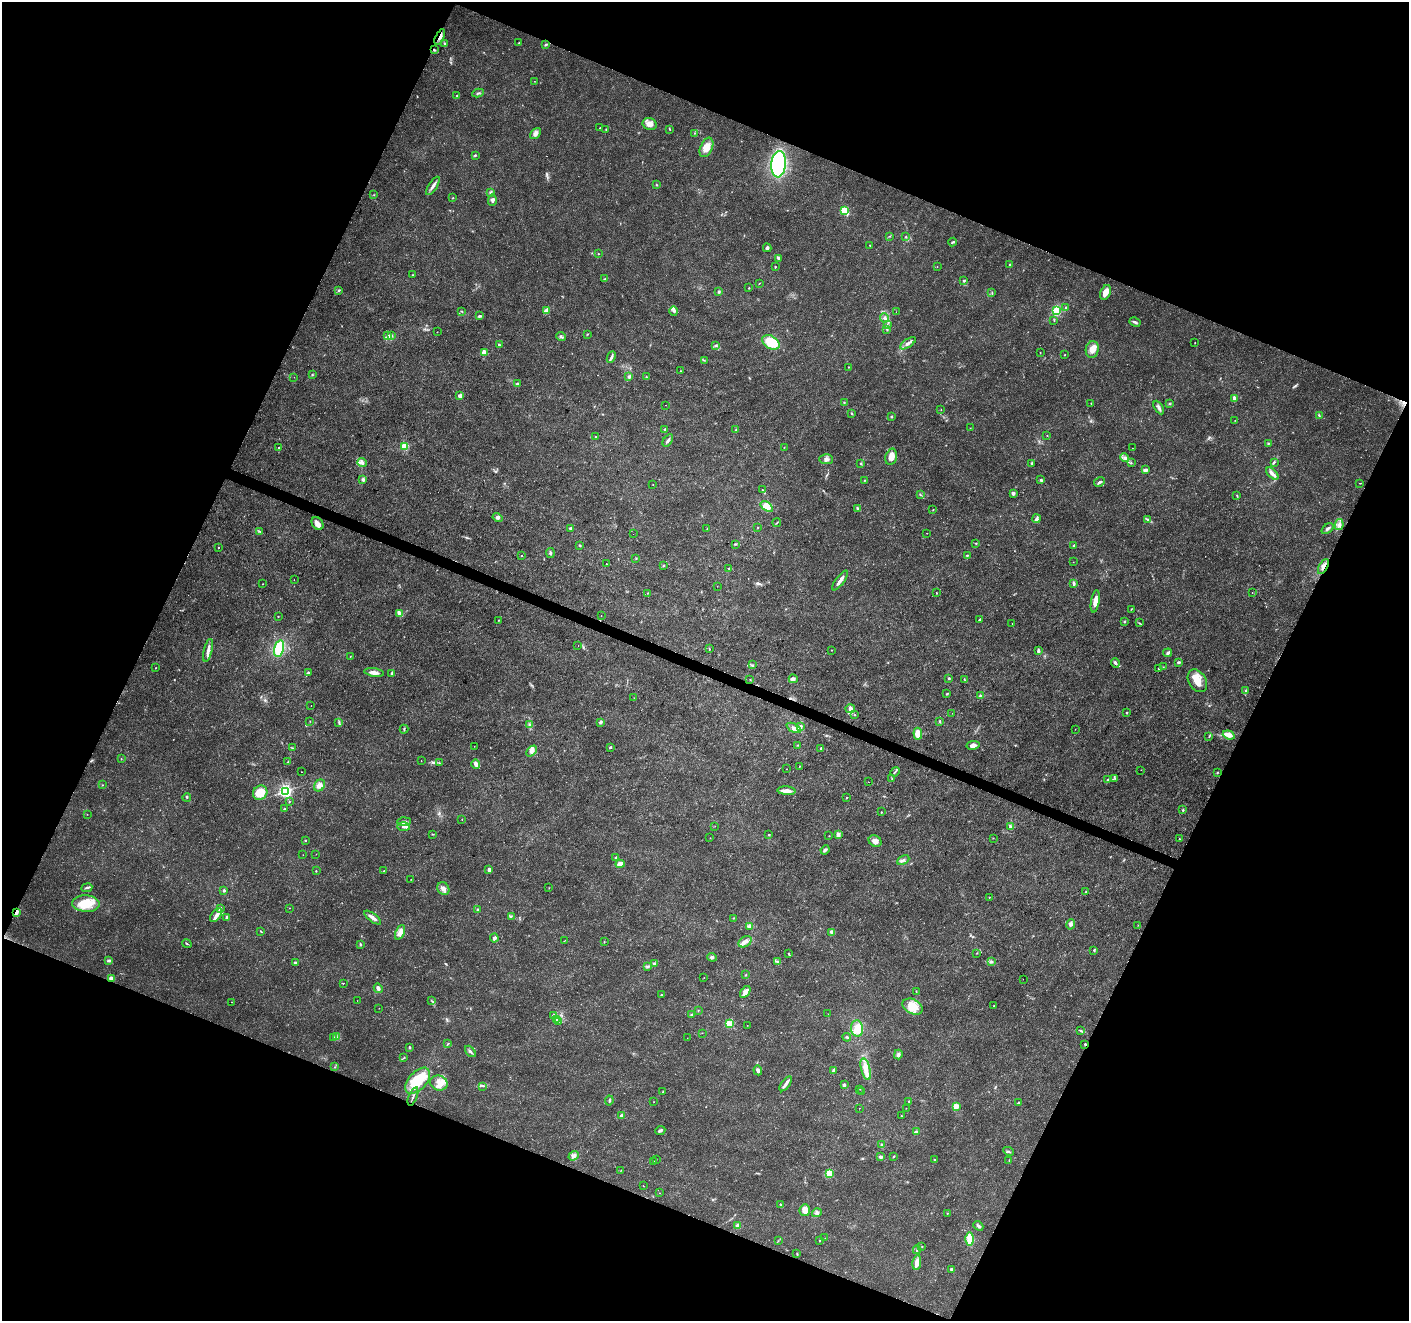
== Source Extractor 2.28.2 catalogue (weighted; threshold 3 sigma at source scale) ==
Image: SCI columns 10-5635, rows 274-5548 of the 5637 x 5756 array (HDU 1 of 3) = the unmasked area's bounding box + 8 px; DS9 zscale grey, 4 x 4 block average (1 PNG px = mean of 4 x 4 image px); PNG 1411 x 1323 px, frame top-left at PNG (2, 2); each listed source drawn as its Kron ellipse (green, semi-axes under 4 px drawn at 4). Shown black and unused: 44% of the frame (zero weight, under 3 of 4 exposures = <1% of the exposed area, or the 3 px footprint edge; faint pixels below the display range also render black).
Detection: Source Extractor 2.28.2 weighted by HDU 2 'WHT'. Background 0.0285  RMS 0.0024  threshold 0.0107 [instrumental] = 3 sigma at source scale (4.5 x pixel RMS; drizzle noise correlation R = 1.50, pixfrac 1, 0.0396/0.0396 arcsec/px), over >= 5 px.
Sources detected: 431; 2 too faint to see at this stretch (4 x 4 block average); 4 cosmic-ray / hot-pixel residue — neither listed nor drawn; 2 coinciding with a brighter row at this scale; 27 inside a brighter listed object's ellipse — not listed separately; the other 396 listed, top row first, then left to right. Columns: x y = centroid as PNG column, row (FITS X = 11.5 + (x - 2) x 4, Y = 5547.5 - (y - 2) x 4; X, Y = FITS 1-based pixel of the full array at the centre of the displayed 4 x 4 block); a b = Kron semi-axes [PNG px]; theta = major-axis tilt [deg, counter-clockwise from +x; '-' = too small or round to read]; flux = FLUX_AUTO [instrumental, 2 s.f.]
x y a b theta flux
440 37 8 3 64 6.5
519 43 2 2 - 0.87
445 44 4 2 - 1.9
546 45 3 2 - 1.9
434 50 4 2 - 1.8
534 81 2 2 - 0.45
478 93 6 2 11 2.1
457 95 3 2 - 1.1
650 124 7 6 - 9.2
600 128 2 2 - 0.55
606 129 3 2 - 0.68
670 129 3 2 - 0.81
535 133 6 4 48 5.9
694 133 2 2 - 0.79
706 147 10 6 66 16
475 155 3 2 - 1.6
779 164 13 7 85 210
656 185 3 2 - 0.95
433 186 10 3 57 6.6
490 192 3 3 - 2.5
374 195 2 2 - 0.52
453 198 2 2 - 0.75
492 200 6 3 84 4.3
844 210 2 2 - 90
889 236 2 2 - 0.76
905 237 2 2 - 0.86
952 242 4 2 - 1.6
870 245 2 2 - 0.65
767 248 4 3 - 2.9
598 254 2 2 - 0.91
778 258 3 3 - 2.8
1010 264 3 2 - 1.1
775 267 2 2 - 1.2
937 267 2 2 - 0.38
413 275 2 2 - 0.49
605 279 3 2 - 1.8
964 281 2 2 - 6.4
759 283 3 2 - 0.66
749 288 2 2 - 0.77
338 290 3 2 - 1.9
719 292 3 2 - 1.9
1106 292 8 5 65 14
992 293 3 2 - 1
1065 307 3 2 - 0.86
1057 310 3 3 - 32
461 311 3 2 - 1
546 311 2 2 - 16
674 311 4 3 - 3.1
896 312 2 2 - 0.27
480 316 4 2 - 2.5
885 318 5 4 - 3.9
1054 320 2 2 - 0.58
1135 322 6 3 -28 3.4
887 325 2 2 - 0.65
887 329 2 2 - 0.64
437 332 2 2 - 0.58
587 334 3 2 - 0.94
388 335 3 3 - 2.4
392 336 4 3 - 2.5
561 336 5 2 - 2
771 342 9 6 -31 35
908 343 9 3 34 5.8
1195 343 2 2 - 0.58
499 345 3 2 - 1.8
716 345 3 3 - 2.1
1092 349 8 6 78 11
484 352 2 2 - 32
1040 352 2 2 - 0.71
1065 355 2 2 - 0.63
611 357 6 2 65 4.7
704 360 2 2 - 0.52
848 367 2 2 - 0.86
680 371 2 2 - 0.82
312 375 3 2 - 1.2
629 376 4 2 - 2.1
294 377 2 2 - 0.33
646 377 2 2 - 1.1
517 384 3 2 - 3.8
460 396 3 3 - 7.2
1235 398 2 2 - 22
844 403 2 2 - 1.2
1091 403 2 2 - 0.81
1170 404 2 2 - 0.79
665 405 2 2 - 0.33
1159 408 7 3 -60 4.3
941 410 2 2 - 0.42
852 413 3 2 - 1.3
1319 416 3 2 - 1.2
892 417 2 2 - 1.8
1235 420 2 2 - 0.47
970 428 2 2 - 0.41
665 429 2 2 - 7.2
736 429 3 2 - 0.62
1047 435 2 2 - 0.64
595 437 2 2 - 1.5
668 440 7 2 55 3.9
1268 444 2 2 - 0.83
405 446 2 2 - 100
784 447 2 2 - 0.59
278 448 2 2 - 1.4
1132 448 2 2 - 0.26
891 457 8 5 76 9.7
1125 457 4 2 - 3.4
826 459 7 5 -5 6
1274 462 3 2 - 1.4
362 463 5 3 - 3.7
860 463 2 2 - 2.1
1032 463 3 3 - 1.5
1131 463 2 2 - 1
1145 470 3 2 - 6.8
1272 474 7 3 -43 6.2
363 479 2 2 - 12
865 480 2 2 - 0.93
1041 480 2 2 - 2.3
1099 482 5 2 - 3.3
1360 483 2 2 - 0.65
653 484 2 2 - 0.6
762 490 2 2 - 0.71
1013 493 3 3 - 4
921 495 3 2 - 0.82
1237 496 3 2 - 0.84
767 507 7 4 -36 16
857 509 4 2 - 1.8
933 510 2 2 - 0.74
497 518 5 4 - 3.4
1037 519 4 3 - 5.3
1147 519 4 2 - 1.8
777 522 4 2 - 0.98
317 524 7 5 -51 8.4
1339 525 5 3 - 4.2
758 527 2 2 - 0.72
570 529 3 2 - 2.9
707 529 2 2 - 0.54
1328 529 7 3 38 3.6
260 531 3 2 - 0.76
927 533 2 2 - 0.43
633 534 2 2 - 0.19
976 543 3 2 - 1
735 544 2 2 - 0.98
580 545 2 2 - 1.3
1074 545 3 2 - 1.6
218 548 2 2 - 0.72
550 553 5 2 - 2.6
967 555 2 2 - 1.5
521 556 2 2 - 1.1
636 559 2 2 - 0.57
1073 562 2 2 - 0.25
606 564 2 2 - 0.9
663 565 2 2 - 1.1
1323 566 8 2 62 5.4
729 568 3 2 - 1.1
294 580 2 2 - 0.28
840 580 12 2 53 8.9
1074 583 4 2 - 3.2
263 584 2 2 - 0.73
717 586 2 2 - 0.36
1252 592 2 2 - 0.41
648 593 2 2 - 0.77
937 593 2 2 - 0.8
1095 601 11 4 81 12
1131 609 3 2 - 0.81
400 613 4 2 - 13
278 616 2 2 - 0.74
601 616 2 2 - 0.63
499 620 2 2 - 0.98
979 620 4 2 - 1.9
1124 621 2 2 - 4.7
1012 623 2 2 - 0.39
1139 623 3 2 - 1.2
578 646 2 2 - 1.5
279 648 8 4 76 48
709 649 3 2 - 0.85
208 650 12 3 77 6.6
832 650 2 2 - 0.63
1038 651 4 3 - 3.4
1168 653 4 3 - 2.8
350 657 2 2 - 0.68
1179 662 4 2 - 2.1
1115 663 4 3 - 3.9
752 665 2 2 - 1.4
1163 667 2 2 - 0.42
156 668 2 2 - 0.49
1159 668 3 2 - 1.6
308 673 2 2 - 7.9
374 673 9 3 -8 8.8
392 673 4 2 - 2.7
949 678 2 2 - 5.1
793 679 4 4 - 4.6
964 679 2 2 - 0.71
750 680 2 2 - 0.46
1197 681 12 8 -58 19
1245 691 2 2 - 0.74
946 694 3 2 - 1.1
980 696 4 2 - 1.7
634 698 2 2 - 0.33
311 706 2 2 - 0.33
850 709 4 4 - 4.3
952 713 2 2 - 0.27
1127 713 2 2 - 2.8
855 715 2 2 - 0.62
310 721 2 2 - 0.48
940 721 2 2 - 1.2
600 722 2 2 - 9.5
339 723 4 2 - 1.6
530 725 3 2 - 0.76
801 726 4 3 - 3.3
794 728 8 4 -27 6.7
404 729 4 2 - 1.6
1075 729 2 2 - 0.34
918 734 6 4 -85 17
1229 735 6 4 -20 10
1209 737 2 2 - 0.5
798 745 2 2 - 0.86
973 745 6 4 11 5.3
474 746 2 2 - 0.33
610 747 3 2 - 1.4
292 748 2 2 - 0.74
821 748 2 2 - 4.7
532 751 6 3 48 5
121 759 2 2 - 0.42
421 761 2 2 - 1.3
287 762 2 2 - 0.67
439 763 2 2 - 0.53
476 764 5 3 - 5.7
799 766 2 2 - 0.55
786 769 2 2 - 0.33
1141 770 2 2 - 0.24
301 772 2 2 - 1.1
895 772 5 2 - 1.5
1217 772 2 2 - 0.85
1115 778 2 2 - 0.57
892 779 2 2 - 0.76
1108 780 3 2 - 1.4
869 782 2 2 - 0.51
102 785 2 2 - 0.84
320 785 6 5 - 8.1
285 791 2 2 - 390
786 791 9 3 -5 11
260 793 7 6 - 27
187 797 4 2 - 1
847 798 2 2 - 3.2
289 802 2 2 - 0.53
284 809 2 2 - 1.2
1183 810 2 2 - 1.4
881 812 2 2 - 0.79
87 814 2 2 - 0.38
462 820 2 2 - 0.47
404 822 7 3 3 5.8
715 826 2 2 - 0.41
404 827 6 3 -2 3.9
1011 827 3 2 - 0.78
432 834 2 2 - 0.89
769 835 2 2 - 2.5
838 835 3 3 - 6.8
829 836 2 2 - 0.5
710 838 2 2 - 0.36
993 838 2 2 - 0.68
1179 839 2 2 - 1.8
305 840 2 2 - 2.6
875 841 7 5 -34 8.1
825 850 5 2 - 2.8
316 854 2 2 - 0.36
303 855 2 2 - 0.21
616 857 3 2 - 0.95
903 860 7 3 26 3.5
620 864 4 3 - 13
489 870 3 3 - 4.1
316 871 2 2 - 0.83
384 871 2 2 - 1.2
411 879 2 2 - 0.5
87 888 5 2 - 2.1
549 888 2 2 - 0.53
443 889 7 5 -54 7.3
224 890 2 2 - 7.6
1085 892 3 2 - 1.1
989 897 2 2 - 0.4
86 904 14 8 -3 30
221 908 2 2 - 1.1
289 908 2 2 - 0.35
478 909 2 2 - 5.7
16 912 3 2 - 18
216 915 8 4 51 6.7
511 916 2 2 - 0.58
227 918 4 3 - 5.5
373 918 10 3 -36 7.5
733 918 2 2 - 0.5
1071 924 5 4 - 3.6
1138 925 2 2 - 0.44
750 926 4 3 - 3.6
261 931 3 2 - 0.96
400 932 8 4 66 7.4
832 932 2 2 - 9.8
494 938 4 3 - 4.2
564 941 2 2 - 0.51
604 942 2 2 - 0.57
745 942 7 5 33 6.5
187 944 5 2 - 1.2
360 944 4 2 - 1.4
1094 950 3 2 - 0.86
977 953 2 2 - 0.49
789 954 3 2 - 1.2
712 957 5 4 - 3.1
109 960 3 2 - 2.7
777 961 3 3 - 2
991 962 4 2 - 1.7
296 963 2 2 - 14
654 964 3 3 - 3.2
648 966 3 2 - 2.6
746 975 3 2 - 0.89
704 977 2 2 - 0.4
111 979 2 2 - 35
1023 979 2 2 - 0.36
343 983 3 2 - 0.38
378 988 5 4 - 4.5
916 991 2 2 - 0.55
745 992 7 4 55 8.9
661 995 2 2 - 1.9
357 1001 2 2 - 0.21
431 1001 2 2 - 0.69
232 1002 2 2 - 0.39
994 1005 2 2 - 0.96
913 1007 11 7 -28 25
379 1008 2 2 - 0.3
698 1010 2 2 - 0.7
692 1014 3 2 - 1.7
828 1014 2 2 - 0.35
554 1015 3 3 - 2.6
557 1019 3 2 - 1.7
558 1021 2 2 - 1.1
729 1024 2 2 - 67
747 1025 2 2 - 0.3
857 1028 8 6 -83 24
1081 1031 2 2 - 1.6
702 1033 2 2 - 0.4
337 1037 3 2 - 0.9
847 1037 4 2 - 1.5
334 1038 2 2 - 0.81
687 1038 2 2 - 0.27
448 1044 4 2 - 1.2
1085 1044 2 2 - 3.2
410 1047 4 2 - 1.3
470 1051 6 2 -47 3
898 1054 5 3 - 3.6
404 1057 2 2 - 0.62
334 1067 2 2 - 0.5
866 1069 11 4 -74 17
758 1070 5 3 - 4.5
833 1070 3 2 - 3.3
418 1081 15 9 48 55
439 1083 9 7 -16 12
786 1084 9 3 53 5.4
844 1085 3 2 - 2.9
483 1086 2 2 - 0.65
860 1089 2 2 - 0.49
862 1091 2 2 - 0.31
663 1092 2 2 - 0.53
413 1096 10 2 68 3
609 1100 5 2 - 1.7
909 1101 2 2 - 1.1
654 1102 2 2 - 0.36
1018 1103 3 2 - 1.1
956 1106 2 2 - 47
859 1108 2 2 - 0.39
906 1108 2 2 - 0.39
621 1115 4 2 - 3.1
901 1116 2 2 - 0.8
660 1130 5 2 - 3.1
916 1131 4 3 - 2.3
881 1145 3 2 - 2.4
1008 1151 5 2 - 1.7
574 1156 5 4 - 4.8
894 1156 2 2 - 1.5
880 1157 4 3 - 3
656 1160 2 2 - 0.55
934 1160 2 2 - 0.94
1009 1160 2 2 - 0.68
654 1161 2 2 - 0.77
621 1170 2 2 - 0.48
829 1173 2 2 - 75
643 1186 2 2 - 0.73
660 1193 2 2 - 0.35
780 1204 2 2 - 1.2
805 1210 6 5 - 11
817 1213 5 2 - 2.4
947 1213 2 2 - 0.93
737 1225 3 3 - 4.2
978 1226 5 3 - 2.8
825 1238 2 2 - 0.25
969 1239 7 3 90 26
820 1240 2 2 - 2.1
778 1241 3 2 - 0.62
922 1247 2 2 - 0.64
917 1250 4 2 - 1.5
797 1254 3 2 - 0.96
917 1262 7 3 80 11
951 1269 3 2 - 2.3
Overlapping masked pixels (flux is a lower limit): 6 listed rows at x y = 440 37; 434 50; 1323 566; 16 912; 111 979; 1085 1044
Diffuse or blended objects may show on this block-average render without a row.